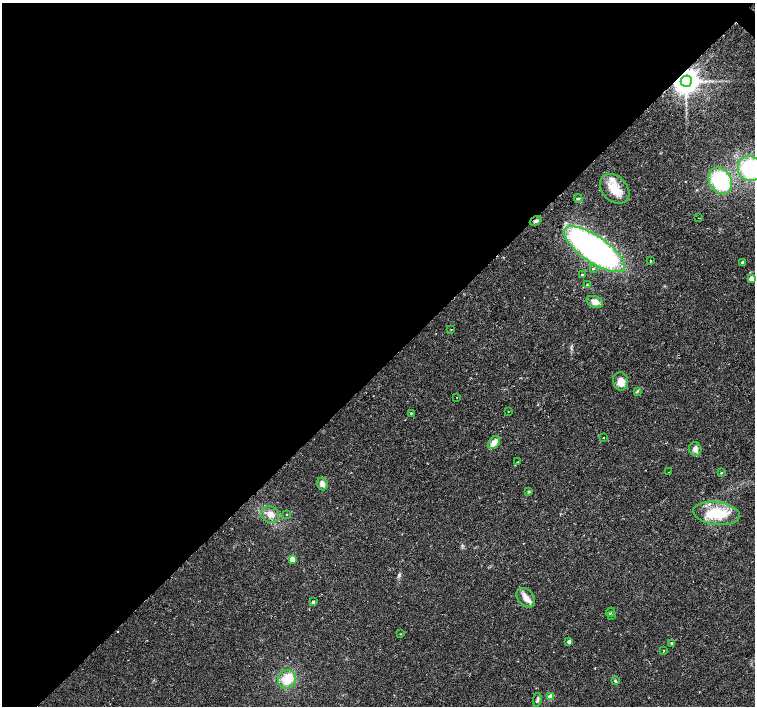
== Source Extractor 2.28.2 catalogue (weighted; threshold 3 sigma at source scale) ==
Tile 5 of 4 x 4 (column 1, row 2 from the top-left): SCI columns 1-1505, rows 2978-4385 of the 6026 x 6026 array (HDU 1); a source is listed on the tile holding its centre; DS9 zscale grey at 2 x 2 block average (1 PNG px = mean of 2 x 2 image px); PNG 757 x 708 px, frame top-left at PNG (2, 3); each listed source drawn as its Kron ellipse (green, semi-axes under 4 px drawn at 4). Shown black and unused: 52% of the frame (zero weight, under 2 of 3 exposures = <1% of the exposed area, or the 3 px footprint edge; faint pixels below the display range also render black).
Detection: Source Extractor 2.28.2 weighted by HDU 2 'WHT'; one run over the whole footprint, this tile lists its part. Background 0.0233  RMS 0.003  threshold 0.0134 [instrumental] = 3 sigma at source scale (4.5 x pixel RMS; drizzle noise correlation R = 1.50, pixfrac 1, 0.0396/0.0396 arcsec/px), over >= 5 px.
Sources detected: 49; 2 cosmic-ray / hot-pixel residue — neither listed nor drawn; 2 inside a brighter listed object's ellipse — not listed separately; the other 45 listed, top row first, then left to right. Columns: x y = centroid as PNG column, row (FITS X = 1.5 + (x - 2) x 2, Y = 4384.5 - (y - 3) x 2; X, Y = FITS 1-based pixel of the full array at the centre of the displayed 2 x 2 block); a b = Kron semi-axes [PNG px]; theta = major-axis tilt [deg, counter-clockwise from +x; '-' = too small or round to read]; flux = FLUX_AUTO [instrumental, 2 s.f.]
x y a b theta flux
686 81 5 5 - 1100
750 168 12 12 - 49
720 181 14 11 -60 54
615 189 17 12 -46 15
578 198 4 3 - 0.96
699 218 2 2 - 0.26
536 221 6 4 32 1.6
594 249 36 13 -34 230
651 261 2 2 - 1.1
742 262 3 3 - 1.3
593 269 3 2 - 0.85
582 275 2 2 - 3.8
751 279 3 3 - 6.2
587 285 3 2 - 0.52
595 302 8 5 -22 4.9
451 329 2 2 - 0.5
621 381 9 7 -82 7.1
637 391 4 2 - 0.7
457 397 2 2 - 0.31
508 411 2 2 - 0.7
411 413 3 2 - 0.56
603 438 2 2 - 1.8
494 443 7 5 48 6.4
695 449 7 6 - 2.8
518 462 2 2 - 0.8
669 472 2 2 - 0.3
721 473 3 2 - 0.57
322 484 6 5 - 3.6
529 491 3 3 - 0.86
717 513 23 11 -8 26
270 514 9 8 - 5.2
286 514 2 2 - 0.35
292 559 3 3 - 7.9
526 598 11 8 -49 5.4
313 602 3 3 - 1.4
610 612 5 2 - 0.76
611 616 2 2 - 0.53
400 634 3 2 - 0.37
569 642 3 3 - 2.4
671 643 3 2 - 0.54
664 651 3 2 - 0.43
287 679 9 9 - 12
615 681 4 3 - 0.74
550 697 3 3 - 13
537 700 7 3 81 1.2
Overlapping masked pixels (flux is a lower limit): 1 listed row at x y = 686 81
Isophote crosses this tile's border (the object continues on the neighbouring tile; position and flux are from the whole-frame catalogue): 1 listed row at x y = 750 168
Diffuse or blended objects may show on this block-average render without a row.